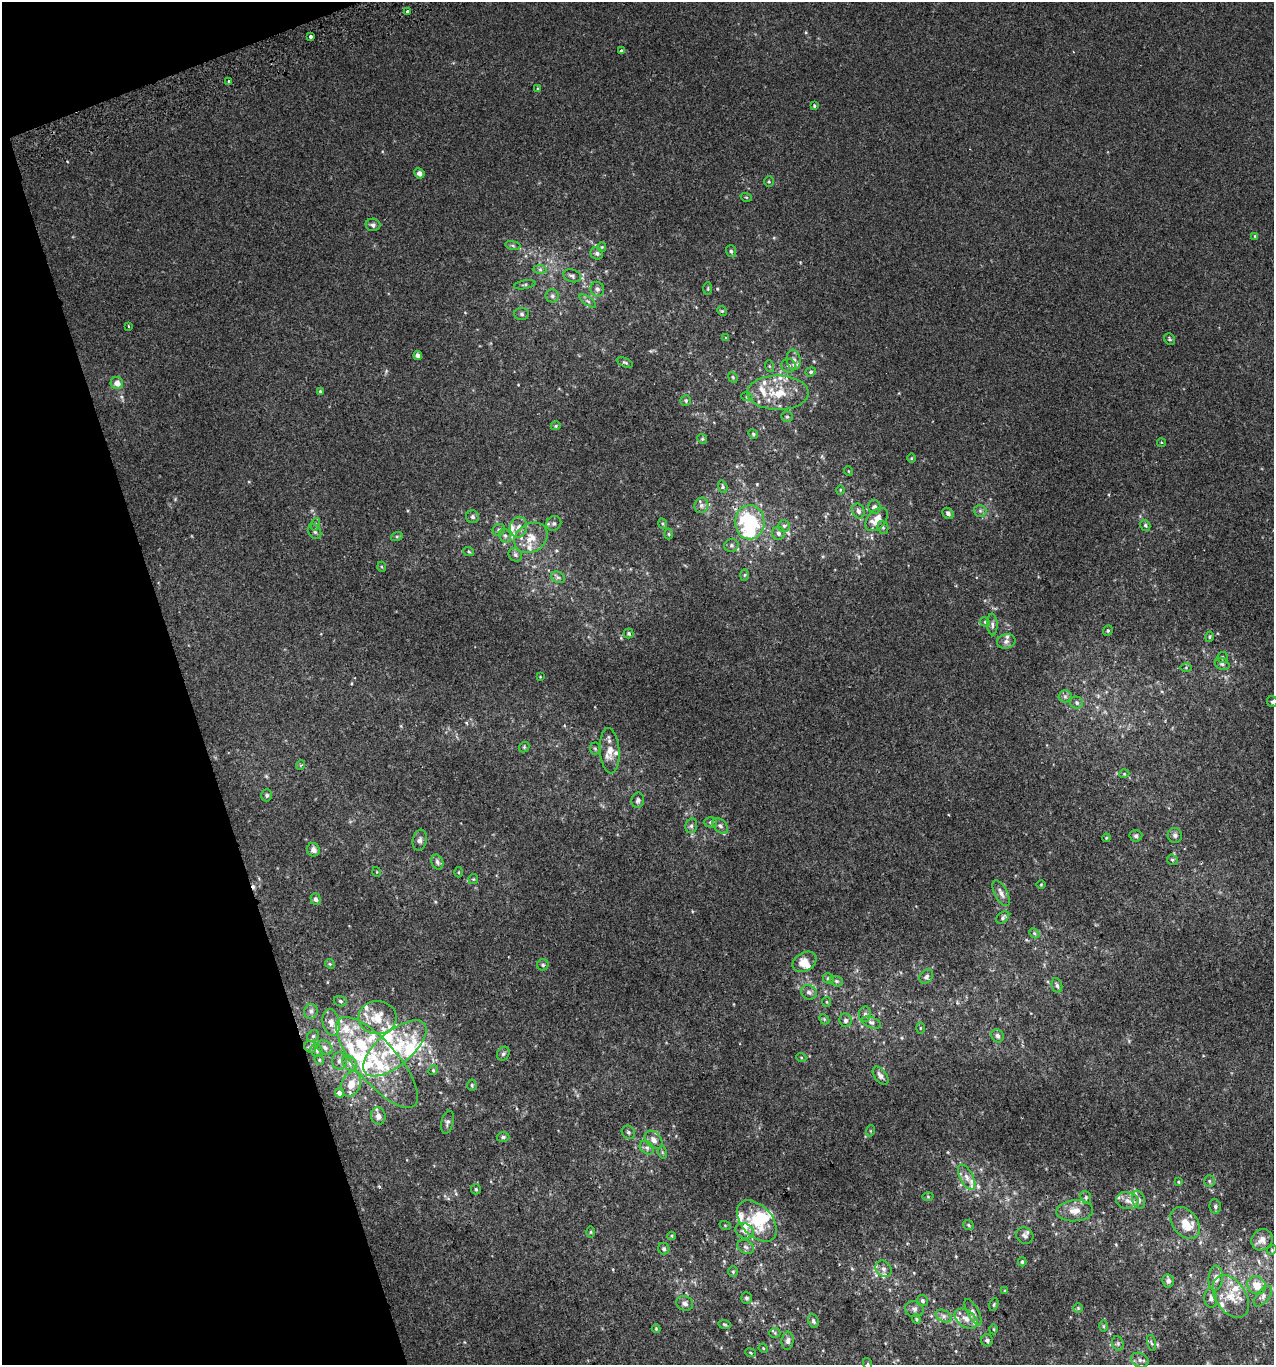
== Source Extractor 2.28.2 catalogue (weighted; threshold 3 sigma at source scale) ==
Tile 5 of 4 x 4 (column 1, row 2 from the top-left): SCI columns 87-1358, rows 2770-4132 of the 5313 x 5536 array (HDU 1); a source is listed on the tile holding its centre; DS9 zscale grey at full resolution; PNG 1276 x 1367 px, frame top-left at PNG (2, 2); each listed source drawn as its Kron ellipse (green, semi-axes under 4 px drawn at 4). Shown black and unused: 16% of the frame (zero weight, under 2 of 3 exposures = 2% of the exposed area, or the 3 px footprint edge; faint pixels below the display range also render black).
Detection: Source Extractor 2.28.2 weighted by HDU 2 'WHT'; one run over the whole footprint, this tile lists its part. Background 3.90e-04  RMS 0.0036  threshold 0.0164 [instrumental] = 3 sigma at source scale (4.5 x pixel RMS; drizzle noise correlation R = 1.50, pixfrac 1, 0.0396/0.0396 arcsec/px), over >= 5 px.
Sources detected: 257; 2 inside a brighter object's white glare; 1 cosmic-ray / hot-pixel residue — neither listed nor drawn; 41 inside a brighter listed object's ellipse — not listed separately; the other 213 listed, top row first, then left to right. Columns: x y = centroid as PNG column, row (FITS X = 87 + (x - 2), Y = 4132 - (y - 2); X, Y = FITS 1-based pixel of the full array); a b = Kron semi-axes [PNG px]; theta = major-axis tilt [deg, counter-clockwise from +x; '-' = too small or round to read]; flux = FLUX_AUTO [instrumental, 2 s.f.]
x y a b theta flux
407 12 4 3 - 1.4
311 36 3 3 - 2.2
621 51 3 3 - 0.88
229 81 3 3 - 1.5
538 89 4 3 - 0.4
814 106 3 3 - 0.96
419 173 5 4 - 1.6
769 182 5 4 - 0.45
746 197 5 3 - 0.37
373 225 7 6 - 0.91
1255 236 4 4 - 0.48
513 245 8 4 -9 0.64
602 247 5 4 - 0.38
731 251 6 5 - 0.73
597 253 6 6 - 0.96
540 270 7 4 -1 0.75
572 276 9 6 -19 0.97
525 285 11 3 10 0.64
708 288 6 3 89 0.42
597 289 7 6 - 1.1
552 296 7 6 - 0.91
588 301 9 4 -34 0.77
722 311 5 4 - 0.42
522 314 7 6 - 0.79
128 326 3 2 - 0.32
726 338 4 3 - 0.39
1170 339 6 5 - 0.5
418 355 4 4 - 1.3
794 360 10 7 -82 1.7
625 362 8 4 -23 0.62
769 366 6 4 -71 0.39
788 366 7 7 - 1.2
811 372 5 4 - 0.5
733 377 6 4 -68 0.47
117 383 6 6 - 2.5
320 391 3 3 - 0.76
778 393 31 17 -1 11
747 397 5 3 - 0.4
686 401 5 5 - 0.62
787 417 6 5 - 0.61
556 426 5 4 - 0.46
753 434 5 4 - 0.47
702 439 5 4 - 0.44
1161 443 4 2 - 0.4
911 458 4 3 - 0.29
848 471 5 3 - 0.29
723 487 6 4 -74 0.59
840 490 5 3 - 0.29
701 505 8 7 - 1.3
875 507 7 6 - 1.2
858 511 7 6 - 1.3
980 511 6 6 - 0.89
948 513 6 5 - 1.1
473 517 6 6 - 0.87
876 520 14 8 46 5.1
750 522 17 14 -89 32
554 523 8 7 - 1.1
316 524 6 4 72 0.65
663 524 5 3 - 0.48
1145 525 6 5 - 0.71
784 526 6 6 - 0.71
519 527 10 8 79 2.5
883 527 7 5 -70 0.69
499 530 6 5 - 0.74
315 532 8 6 -61 0.94
778 533 6 6 - 0.98
669 534 5 3 - 0.38
397 536 6 4 18 0.48
505 536 7 5 -67 0.98
531 538 18 14 34 5.9
731 545 7 6 - 0.89
469 552 5 3 - 0.39
515 555 7 6 - 0.99
382 567 5 3 - 0.37
744 575 6 4 88 0.5
558 577 7 5 -28 0.9
985 622 5 4 - 0.53
992 624 11 5 -86 1.1
1108 631 5 4 - 0.53
629 633 5 5 - 0.61
1209 637 5 4 - 0.49
1006 641 9 7 12 1.4
1222 657 5 5 - 0.68
1222 664 7 5 -26 0.95
1186 668 6 4 1 0.5
540 677 4 3 - 0.24
1065 696 6 6 - 0.84
1272 702 5 5 - 0.9
1076 703 7 6 - 0.75
524 747 6 4 48 0.46
595 748 6 5 - 0.61
610 751 23 9 -86 4.5
301 765 5 3 - 0.33
1124 774 5 3 - 0.31
267 795 6 5 - 0.63
638 800 7 6 - 1.1
710 822 7 5 0 0.72
691 826 7 6 - 0.86
720 826 9 6 -44 1.2
1175 835 7 7 - 0.97
1136 836 6 5 - 0.77
1106 838 4 3 - 0.28
420 840 10 7 78 1.4
313 850 7 6 - 1.6
1172 860 6 5 - 0.52
437 862 7 5 -67 1.1
377 872 5 3 - 0.31
458 872 5 3 - 0.35
473 879 5 5 - 0.45
1041 885 4 3 - 0.29
1001 893 14 6 -63 2.1
316 899 6 5 - 1.1
1003 917 7 5 41 0.75
1034 933 6 4 -45 0.56
804 962 13 9 30 4.2
330 964 5 4 - 0.41
543 965 6 5 - 0.7
926 977 8 6 48 1.1
828 979 5 5 - 0.93
836 981 7 5 -16 0.73
1057 985 7 5 -78 0.9
809 992 8 7 - 1.3
340 1001 7 5 -18 0.75
827 1002 5 4 - 0.43
311 1011 7 7 - 1.2
865 1014 7 6 - 1
377 1018 19 16 -3 7.7
824 1019 6 4 -46 0.47
845 1020 7 6 - 1.2
331 1022 14 8 -78 3
871 1023 10 5 -22 0.98
920 1028 5 3 - 0.34
313 1036 6 5 - 0.68
997 1036 7 5 -58 0.98
310 1047 6 5 - 0.79
325 1048 8 6 -36 1.3
395 1048 38 17 40 20
317 1051 6 6 - 0.79
503 1054 7 5 58 0.74
801 1057 5 3 - 0.33
319 1060 5 4 - 0.43
339 1061 8 7 - 1.4
377 1062 57 21 -49 29
350 1063 8 6 -50 1.4
433 1070 5 4 - 0.44
880 1076 10 6 -53 1.5
351 1084 13 9 69 4.4
472 1085 5 4 - 0.56
340 1093 5 4 - 1.7
378 1116 9 7 -82 2.1
447 1122 12 6 77 1.1
870 1131 5 3 - 0.37
628 1132 7 6 - 0.78
503 1137 6 5 - 0.72
654 1140 10 7 -48 2.3
647 1148 8 6 -41 1
662 1152 6 4 -72 0.48
967 1177 14 6 -63 2.2
1209 1181 6 5 - 0.62
1178 1182 4 3 - 0.38
476 1189 5 5 - 0.55
928 1197 5 3 - 0.35
1086 1197 7 5 -71 0.65
1139 1200 9 6 -73 1.4
1127 1201 11 8 -10 2.5
1215 1206 7 5 -77 0.8
1075 1211 18 10 4 4.2
757 1221 24 15 -47 12
1185 1223 18 12 -50 6
725 1225 5 3 - 0.33
968 1225 6 4 -39 0.47
745 1231 9 7 -26 2.1
591 1232 5 4 - 0.42
672 1236 4 4 - 0.4
1025 1236 9 8 - 1.2
1262 1240 11 10 - 2.5
746 1247 9 6 -30 1.1
664 1249 6 5 - 0.81
1272 1250 5 4 - 0.45
1022 1262 4 3 - 0.61
884 1269 9 7 -49 1.5
733 1272 5 4 - 0.47
1216 1278 12 7 84 2
1168 1281 6 6 - 1.1
1256 1285 9 8 - 4.2
1005 1291 4 4 - 0.35
1231 1296 23 15 -56 7.4
1263 1296 12 6 50 1.3
746 1298 6 5 - 0.81
1211 1298 10 6 -83 1.5
922 1301 6 5 - 0.82
685 1303 8 7 - 1.6
994 1305 7 4 70 0.48
1078 1308 4 4 - 0.38
914 1309 9 8 - 1.4
973 1312 14 5 -61 1.5
944 1316 8 5 -27 1.3
916 1319 4 4 - 0.42
966 1319 12 8 -35 2.7
813 1321 7 5 -65 1
724 1324 6 4 -8 0.47
1103 1326 6 4 89 0.45
656 1329 4 4 - 0.36
994 1329 5 3 - 0.33
775 1333 5 5 - 0.51
987 1340 6 5 - 0.99
788 1341 9 6 82 1.4
1118 1343 7 5 -71 0.82
1151 1343 8 3 -76 0.58
763 1348 5 3 - 0.31
750 1353 5 3 - 0.4
1140 1360 9 7 -25 1.3
868 1364 6 4 -72 0.4
Isophote crosses this tile's border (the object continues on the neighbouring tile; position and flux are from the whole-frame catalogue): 2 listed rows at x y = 1272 702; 868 1364
Unlisted compact peaks at least as high as the median listed source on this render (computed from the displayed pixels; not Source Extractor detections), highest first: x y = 717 289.